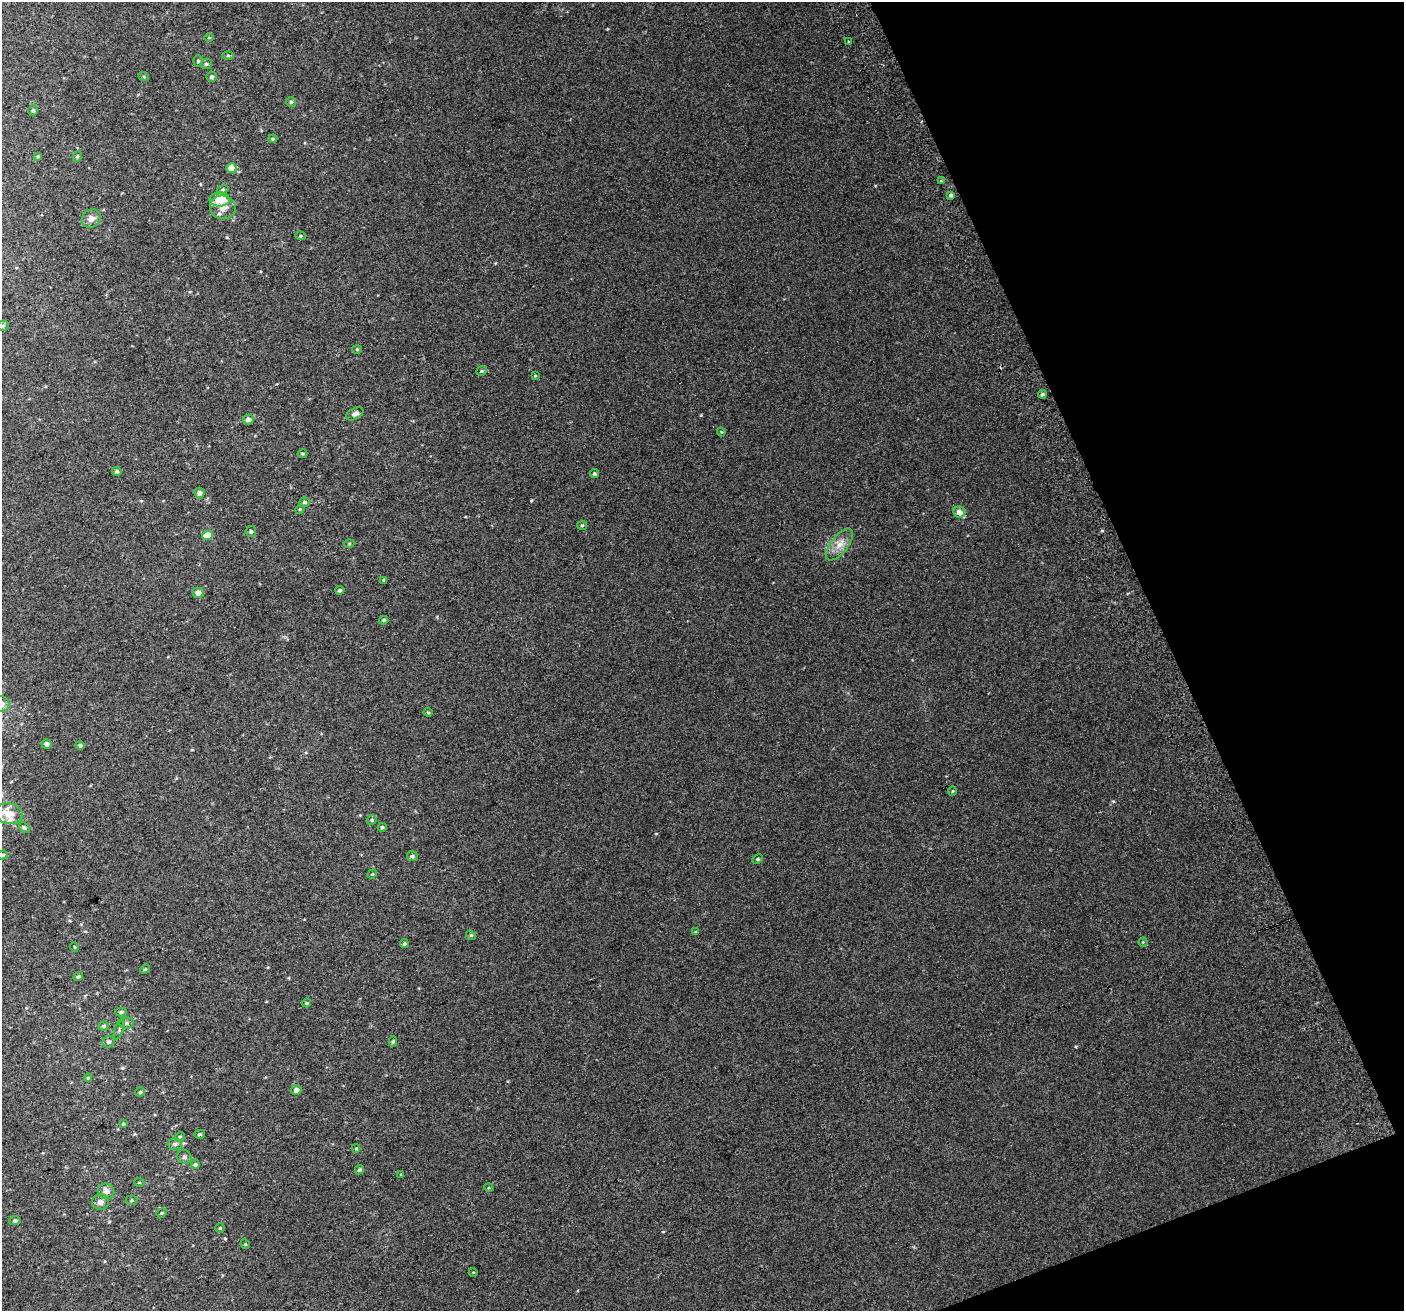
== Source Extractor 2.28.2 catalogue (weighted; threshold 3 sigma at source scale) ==
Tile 12 of 4 x 4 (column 4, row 3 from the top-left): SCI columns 4248-5649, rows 1467-2775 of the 5688 x 5494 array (HDU 1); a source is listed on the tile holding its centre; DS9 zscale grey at full resolution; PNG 1406 x 1313 px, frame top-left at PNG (2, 2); each listed source drawn as its Kron ellipse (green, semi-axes under 4 px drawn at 4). Shown black and unused: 19% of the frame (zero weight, under 2 of 3 exposures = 2% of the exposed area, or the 3 px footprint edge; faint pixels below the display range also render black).
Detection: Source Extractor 2.28.2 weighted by HDU 2 'WHT'; one run over the whole footprint, this tile lists its part. Background 0.0744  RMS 0.014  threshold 0.063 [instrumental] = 3 sigma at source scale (4.5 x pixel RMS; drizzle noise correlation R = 1.50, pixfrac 1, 0.0396/0.0396 arcsec/px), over >= 5 px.
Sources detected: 96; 3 inside a brighter listed object's ellipse — not listed separately; the other 93 listed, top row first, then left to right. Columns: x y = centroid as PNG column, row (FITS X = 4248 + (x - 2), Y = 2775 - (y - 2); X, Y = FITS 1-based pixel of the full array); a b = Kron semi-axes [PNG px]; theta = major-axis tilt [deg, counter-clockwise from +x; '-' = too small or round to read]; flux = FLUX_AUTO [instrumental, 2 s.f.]
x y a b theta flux
209 37 4 3 - 1.2
849 42 3 3 - 10
228 55 5 3 - 1.5
198 61 6 5 - 2
206 64 5 5 - 2.4
144 77 5 3 - 1.3
212 77 5 5 - 2.7
291 102 5 5 - 2.1
33 110 6 4 -90 2.3
273 139 4 3 - 1.5
38 156 4 4 - 1.4
77 156 5 4 - 1.8
231 168 5 4 - 18
941 181 4 4 - 1.5
223 189 6 4 17 2
951 195 4 4 - 2.8
220 199 10 7 1 25
223 207 13 12 - 12
91 218 10 8 39 8.2
300 236 5 4 - 1.7
3 326 6 5 - 2.2
357 349 4 4 - 1.3
482 371 5 4 - 1.9
535 376 3 3 - 1.2
1042 394 4 4 - 2.5
355 414 9 5 29 4.8
248 419 5 5 - 5.8
721 432 4 4 - 1.3
302 454 5 4 - 1.5
117 471 4 4 - 2.5
594 474 4 4 - 2.1
199 493 5 5 - 5.5
304 502 5 5 - 2.6
300 509 5 4 - 1.3
959 512 6 5 - 11
582 525 5 4 - 1.7
251 531 5 5 - 2.7
208 535 5 4 - 23
349 544 5 3 - 1.3
840 544 19 8 53 13
384 580 3 3 - 2.1
340 590 4 4 - 2.5
198 593 6 5 - 7.5
384 620 4 3 - 1.9
2 704 8 7 - 6.1
428 712 4 4 - 1.3
47 744 5 5 - 4.5
80 745 5 4 - 2.7
952 791 5 3 - 1.2
9 814 14 10 -11 16
372 820 5 4 - 2.1
382 827 4 4 - 1.9
24 828 6 4 -48 2
2 855 5 4 - 2.3
412 856 5 5 - 2.9
758 859 5 4 - 1.8
372 874 5 4 - 1.3
695 932 4 3 - 1.1
471 935 5 4 - 1.6
1143 942 4 4 - 1.3
404 944 4 4 - 1.9
74 947 5 3 - 0.95
145 969 5 4 - 1.7
78 977 5 4 - 2
307 1003 4 3 - 1.6
121 1012 6 4 0 2.2
127 1023 7 5 13 3.1
104 1026 5 4 - 2.1
119 1029 11 3 72 2.5
393 1041 5 4 - 2
109 1042 6 5 - 3.3
88 1078 4 4 - 1.5
296 1090 5 5 - 5.6
140 1092 5 5 - 1.9
123 1124 4 4 - 1.3
200 1134 5 4 - 2.2
180 1137 5 4 - 1.8
175 1144 7 5 0 2.9
356 1148 4 4 - 1.3
184 1157 8 6 -38 3.5
195 1164 4 4 - 2.3
359 1170 5 4 - 2.1
401 1174 3 2 - 1.3
139 1182 5 3 - 1
489 1188 5 3 - 1.2
106 1191 8 7 - 6.7
131 1200 6 4 4 1.9
100 1202 8 7 - 6.2
162 1213 5 4 - 1.6
15 1221 5 4 - 2.4
220 1228 4 4 - 1.5
245 1244 5 4 - 1.3
473 1272 4 3 - 0.94
Isophote crosses this tile's border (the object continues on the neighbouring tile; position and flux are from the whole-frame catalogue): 2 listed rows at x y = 2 704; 2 855